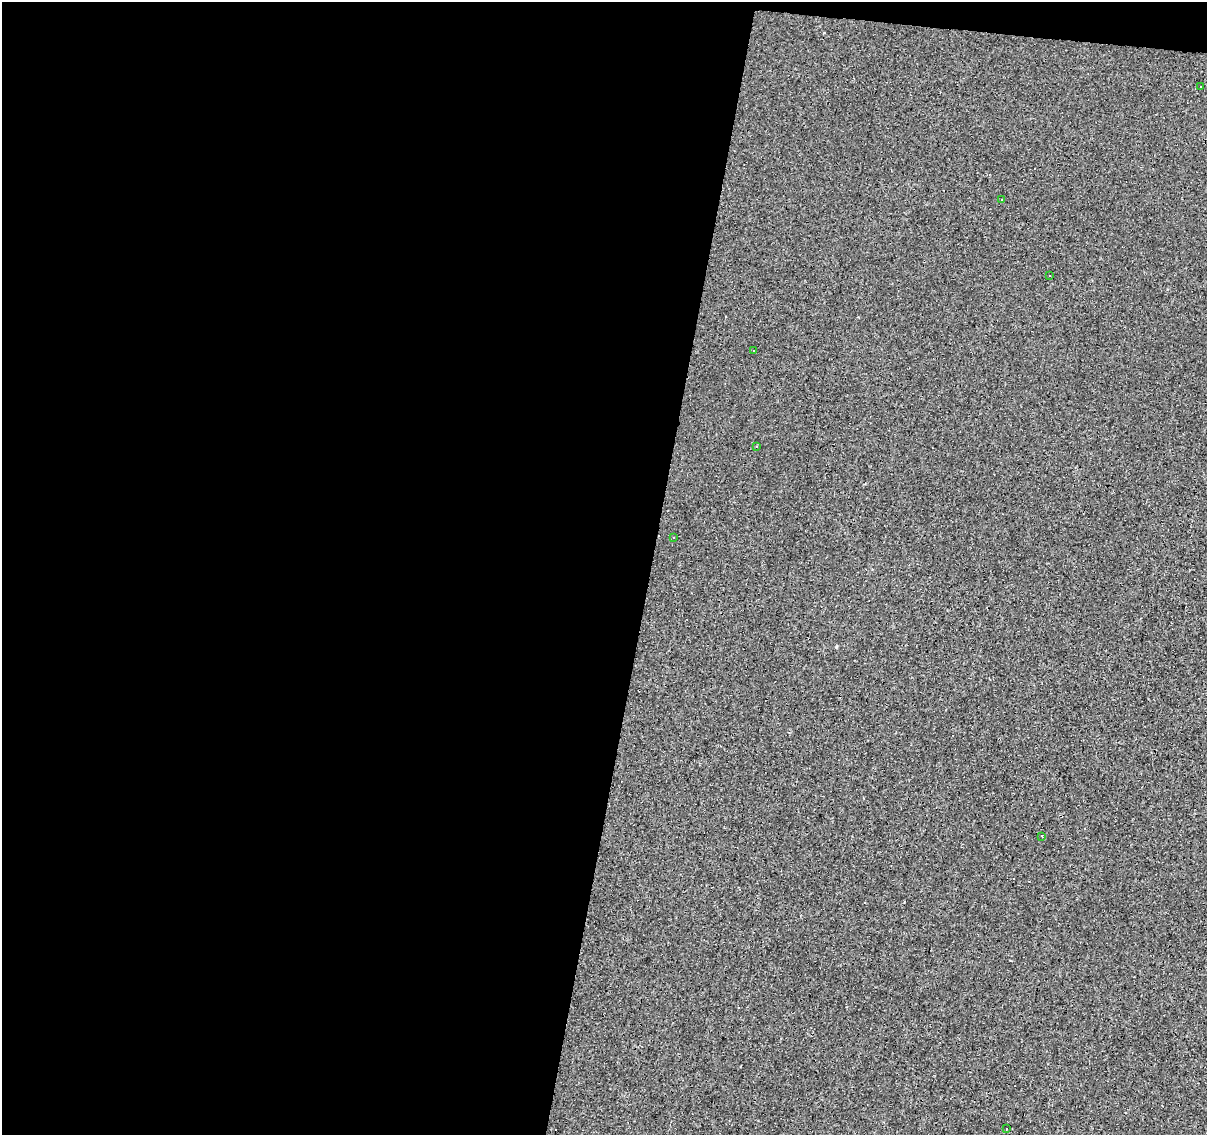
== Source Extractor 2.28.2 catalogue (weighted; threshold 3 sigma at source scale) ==
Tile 1 of 4 x 4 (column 1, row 1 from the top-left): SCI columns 1-1205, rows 3623-4755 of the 4824 x 5035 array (HDU 1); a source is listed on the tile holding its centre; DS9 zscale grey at full resolution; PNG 1209 x 1137 px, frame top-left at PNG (2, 2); each listed source drawn as its Kron ellipse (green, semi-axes under 4 px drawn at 4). Shown black and unused: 55% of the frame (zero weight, under 3 of 4 exposures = <1% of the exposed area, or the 3 px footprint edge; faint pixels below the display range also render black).
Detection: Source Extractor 2.28.2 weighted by HDU 2 'WHT'; one run over the whole footprint, this tile lists its part. Background -0.00137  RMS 0.0033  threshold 0.015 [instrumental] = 3 sigma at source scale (4.5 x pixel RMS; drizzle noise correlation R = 1.50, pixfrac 1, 0.0396/0.0396 arcsec/px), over >= 5 px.
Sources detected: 16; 8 cosmic-ray / hot-pixel residue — neither listed nor drawn; the other 8 listed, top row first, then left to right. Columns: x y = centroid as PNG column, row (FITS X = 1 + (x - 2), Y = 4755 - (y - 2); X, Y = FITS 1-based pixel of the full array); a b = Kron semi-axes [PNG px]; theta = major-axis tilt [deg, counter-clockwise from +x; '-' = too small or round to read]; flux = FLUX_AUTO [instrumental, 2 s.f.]
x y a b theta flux
1201 86 3 2 - 0.36
1001 199 2 2 - 0.31
1049 276 3 3 - 6.1
753 350 3 2 - 0.46
756 447 3 3 - 0.61
673 537 3 3 - 0.42
1042 836 3 2 - 0.5
1007 1129 3 3 - 0.56